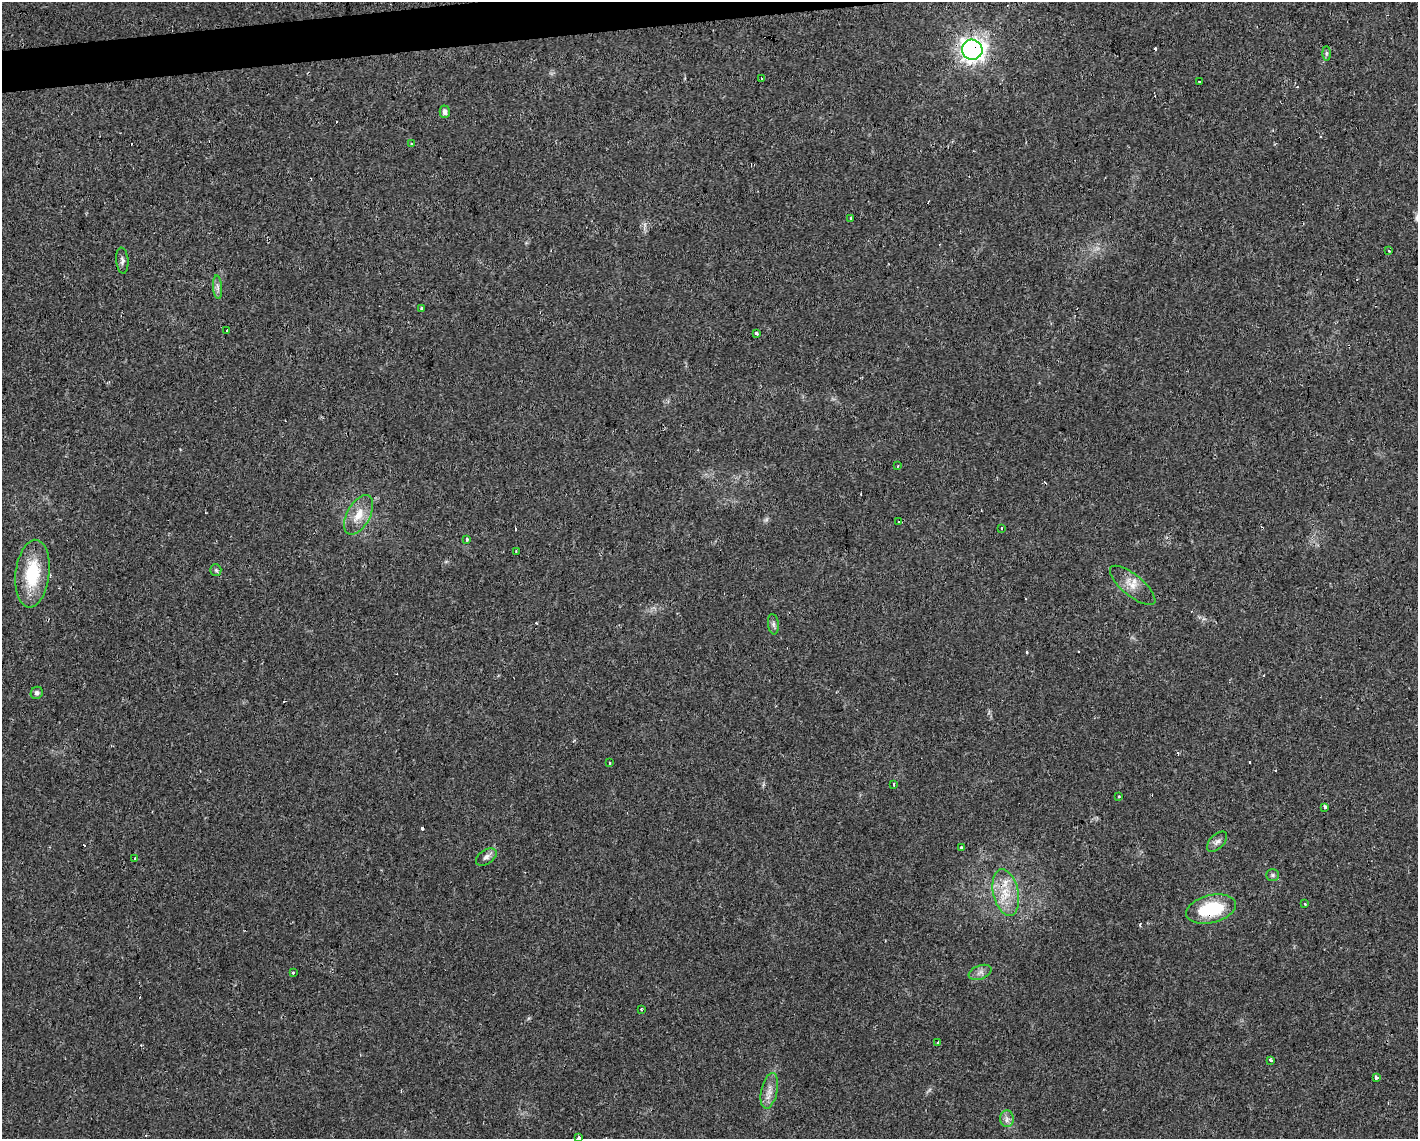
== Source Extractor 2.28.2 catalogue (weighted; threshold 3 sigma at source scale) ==
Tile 8 of 3 x 4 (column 2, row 3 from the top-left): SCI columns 1463-2878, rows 1138-2274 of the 4298 x 4548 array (HDU 1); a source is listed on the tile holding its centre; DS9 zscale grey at full resolution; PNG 1420 x 1141 px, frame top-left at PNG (2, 2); each listed source drawn as its Kron ellipse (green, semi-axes under 4 px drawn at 4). Shown black and unused: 2% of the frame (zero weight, under 2 of 3 exposures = <1% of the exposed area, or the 3 px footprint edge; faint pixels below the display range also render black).
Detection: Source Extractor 2.28.2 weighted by HDU 2 'WHT'; one run over the whole footprint, this tile lists its part. Background 0.0253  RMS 0.0033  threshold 0.0147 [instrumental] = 3 sigma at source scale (4.5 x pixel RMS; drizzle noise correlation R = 1.50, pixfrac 1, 0.0396/0.0396 arcsec/px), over >= 5 px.
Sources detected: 68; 23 cosmic-ray / hot-pixel residue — neither listed nor drawn; the other 45 listed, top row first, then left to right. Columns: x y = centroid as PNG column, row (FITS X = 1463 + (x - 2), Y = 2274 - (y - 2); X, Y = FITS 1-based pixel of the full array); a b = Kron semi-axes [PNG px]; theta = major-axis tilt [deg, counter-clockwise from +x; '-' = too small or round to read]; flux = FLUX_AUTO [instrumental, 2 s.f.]
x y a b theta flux
972 50 10 10 - 180
1326 53 7 4 -89 0.56
761 79 3 3 - 1.8
1199 81 2 2 - 0.26
445 112 6 5 - 1.2
411 143 3 2 - 0.26
850 218 3 3 - 1.2
1389 250 3 2 - 0.66
122 260 13 6 -85 1.1
217 287 12 4 -85 1.1
421 308 4 3 - 2.6
226 330 3 3 - 1.2
756 333 3 3 - 4.1
898 466 3 2 - 0.46
359 515 22 11 61 5.2
899 522 4 2 - 2.8
1002 528 3 3 - 0.53
466 539 3 3 - 1.2
516 551 2 2 - 0.29
216 570 6 5 - 0.64
32 574 34 17 84 16
1133 585 28 10 -39 4.3
773 624 10 5 -83 0.92
37 693 6 6 - 0.88
609 763 3 3 - 0.94
893 784 3 2 - 0.43
1119 796 3 2 - 0.26
1325 807 3 3 - 3.6
1217 842 12 7 46 1.4
961 847 3 2 - 0.26
486 857 11 7 34 1.4
134 859 3 3 - 1
1272 875 6 5 - 0.64
1006 892 24 12 -77 7.5
1305 904 3 2 - 0.36
1211 909 25 14 13 17
980 972 12 6 21 1.5
293 973 3 3 - 1.4
641 1009 3 3 - 0.56
938 1043 3 3 - 1.5
1271 1060 3 3 - 1.5
1376 1078 4 3 - 2.6
769 1091 18 8 77 2.8
1007 1119 8 7 - 1.3
579 1138 3 3 - 0.56
Overlapping masked pixels (flux is a lower limit): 2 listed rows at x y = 972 50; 1211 909
Isophote crosses this tile's border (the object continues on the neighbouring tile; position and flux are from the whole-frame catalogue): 1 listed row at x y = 579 1138